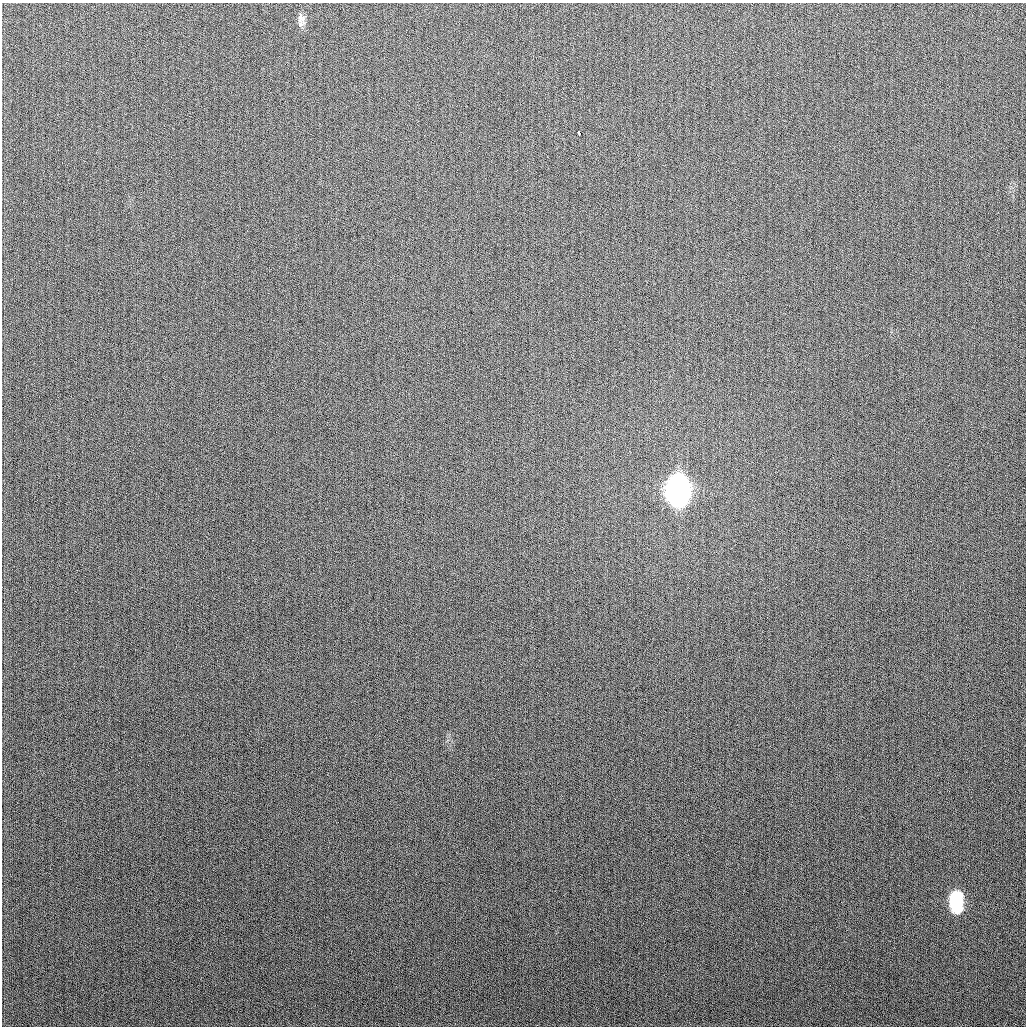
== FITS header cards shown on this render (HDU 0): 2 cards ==
NAXIS1  =                 1024
NAXIS2  =                 1024

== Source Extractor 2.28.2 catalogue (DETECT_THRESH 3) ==
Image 1024 x 1024 px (HDU 0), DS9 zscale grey, 1 PNG px = 1 image px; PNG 1028 x 1028 px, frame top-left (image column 1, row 1024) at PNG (2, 3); no overlay
Background 267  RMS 10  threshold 30.7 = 3 sigma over >= 5 px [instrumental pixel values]
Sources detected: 5; all 5 listed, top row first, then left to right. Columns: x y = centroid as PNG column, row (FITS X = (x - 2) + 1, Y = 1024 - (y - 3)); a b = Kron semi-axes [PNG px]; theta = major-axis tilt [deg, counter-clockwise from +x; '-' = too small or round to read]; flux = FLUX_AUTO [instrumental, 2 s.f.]
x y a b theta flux
301 19 15 9 -77 4200
579 133 4 3 - 13000
678 490 19 11 90 890000
955 896 10 7 21 34000
956 902 14 10 -84 66000